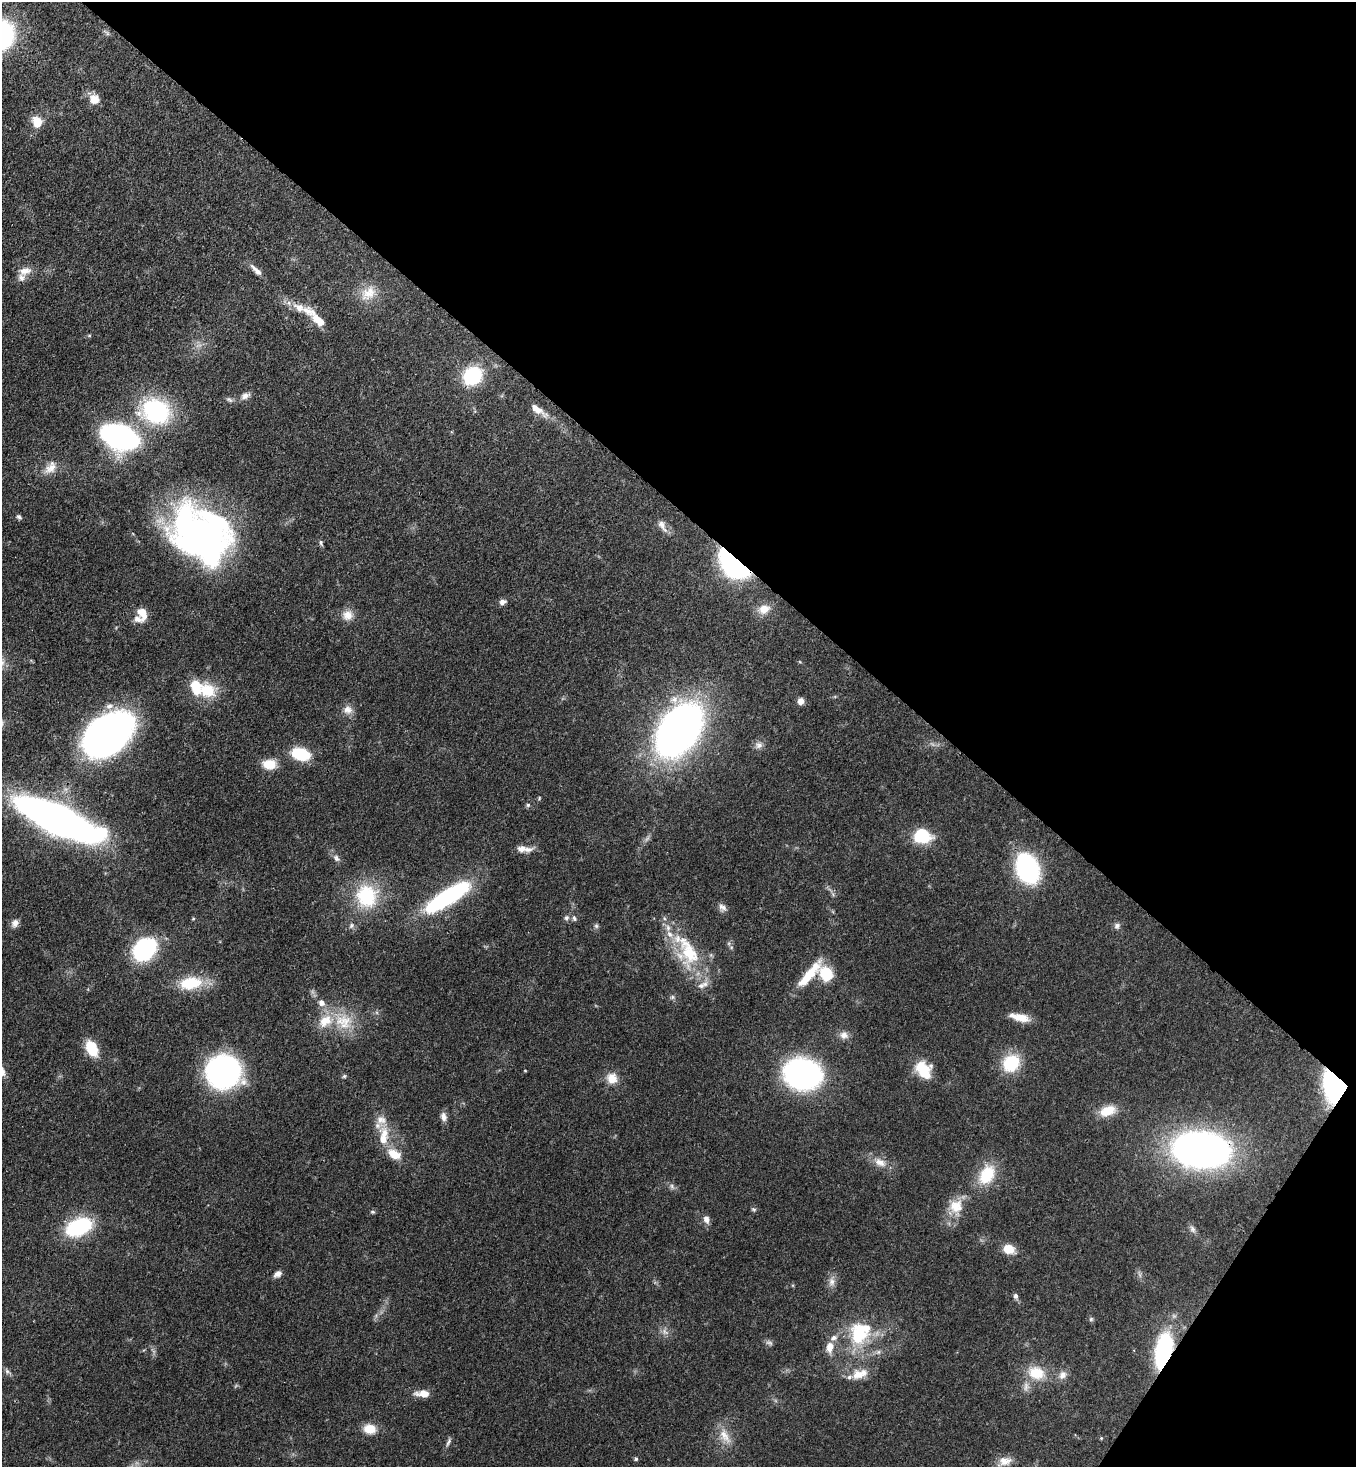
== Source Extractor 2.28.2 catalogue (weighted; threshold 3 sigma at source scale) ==
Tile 8 of 4 x 4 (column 4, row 2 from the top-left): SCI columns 4289-5642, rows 2991-4455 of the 6014 x 5992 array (HDU 1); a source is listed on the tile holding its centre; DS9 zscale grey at full resolution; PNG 1358 x 1469 px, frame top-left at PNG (2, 2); no overlay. Shown black and unused: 37% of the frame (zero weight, under 3 of 4 exposures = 7% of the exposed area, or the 3 px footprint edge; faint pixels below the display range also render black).
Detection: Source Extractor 2.28.2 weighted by HDU 2 'WHT'; one run over the whole footprint, this tile lists its part. Background 0.0809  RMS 0.0037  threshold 0.0168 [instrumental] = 3 sigma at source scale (4.5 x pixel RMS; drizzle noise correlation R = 1.50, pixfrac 1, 0.05/0.05 arcsec/px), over >= 5 px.
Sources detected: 125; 4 too faint to see at this stretch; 3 inside a brighter object's white glare — not listed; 16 inside a brighter listed object's ellipse — not listed separately; the other 102 listed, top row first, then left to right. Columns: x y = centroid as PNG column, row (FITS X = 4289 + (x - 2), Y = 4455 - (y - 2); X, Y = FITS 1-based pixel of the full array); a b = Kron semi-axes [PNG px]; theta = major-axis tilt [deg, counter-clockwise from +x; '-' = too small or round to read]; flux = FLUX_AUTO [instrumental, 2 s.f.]
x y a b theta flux
107 33 7 4 -72 0.73
94 99 13 13 - 4.2
37 122 12 10 -68 6
256 270 19 6 -45 2.7
25 271 17 10 10 3.8
368 293 25 17 39 7.3
316 318 40 10 -43 8.6
89 335 6 4 0 0.45
472 376 16 14 41 29
245 396 14 8 25 2.2
229 400 10 5 -36 1
538 410 24 7 -36 4.8
156 411 30 24 -17 44
119 437 21 14 -19 180
50 468 22 13 47 4.7
19 517 7 5 -43 0.83
662 526 20 9 -59 2.8
198 533 76 38 -4 120
321 543 8 5 -69 0.84
733 564 32 17 -43 64
502 602 8 6 20 1.8
764 609 17 12 18 4.6
142 613 14 9 -68 5.1
348 615 15 14 - 4
207 690 23 21 -23 12
801 701 7 6 - 2.5
109 706 11 8 16 2.1
347 710 13 12 - 3.1
679 730 39 24 55 290
107 735 35 23 40 250
759 745 11 9 11 2.1
300 754 15 9 -16 20
269 764 15 10 -4 6.6
528 805 6 5 - 0.73
57 819 52 15 -25 450
922 835 15 13 -9 19
522 849 13 9 0 2.7
336 858 11 7 -50 1.6
1027 868 21 15 -69 77
366 896 31 28 -80 24
447 897 42 12 33 65
722 908 12 8 -51 1.8
566 918 7 6 - 1
574 918 9 5 -67 0.97
193 919 4 4 - 0.37
15 923 11 9 59 2.1
351 926 8 6 60 1
596 926 7 6 - 0.78
1117 926 9 8 - 1.4
729 943 6 4 72 0.67
144 950 14 11 41 72
689 951 51 30 -73 26
809 974 41 10 50 12
826 974 15 12 -62 12
190 983 27 15 8 15
672 997 7 5 22 0.81
321 1003 10 8 -55 2.4
1020 1017 24 8 -13 5.8
344 1022 29 23 -25 14
844 1035 12 11 - 2.5
92 1048 15 10 -62 12
1011 1063 16 14 45 20
924 1070 20 15 -54 11
525 1071 3 3 - 0.32
223 1072 25 24 - 120
802 1074 26 20 -8 130
344 1076 6 5 - 0.6
612 1078 14 14 - 5
1336 1085 21 18 -85 100
1107 1111 20 12 20 7.7
443 1117 11 7 -78 2.1
384 1133 28 13 -86 8.8
1201 1150 44 27 -6 220
394 1154 15 9 -28 7.2
880 1162 20 11 -27 4.5
987 1175 24 16 59 15
672 1186 9 6 -64 1.1
956 1207 23 19 83 8.3
754 1209 7 6 - 0.71
373 1212 6 5 - 0.62
706 1219 10 8 -68 2.1
79 1227 20 12 23 43
1192 1229 11 7 -65 1.5
1008 1249 12 9 -18 6.4
278 1274 9 6 32 1.9
832 1281 16 9 82 2.6
1016 1296 9 6 -71 1.2
1091 1319 6 5 - 0.65
858 1334 32 24 -87 24
830 1347 13 8 82 4.5
1163 1351 30 13 78 53
7 1371 8 6 -43 1.1
1036 1373 25 18 -21 11
859 1374 20 14 10 6.3
1063 1375 13 10 54 2.7
423 1394 16 7 -3 4.7
370 1429 14 10 -7 6.2
725 1436 26 13 -62 6.3
1101 1438 5 4 - 0.39
448 1442 13 5 67 1.1
636 1459 5 5 - 0.76
1005 1461 19 11 13 3.9
Overlapping masked pixels (flux is a lower limit): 4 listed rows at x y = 733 564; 1336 1085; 1201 1150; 1163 1351